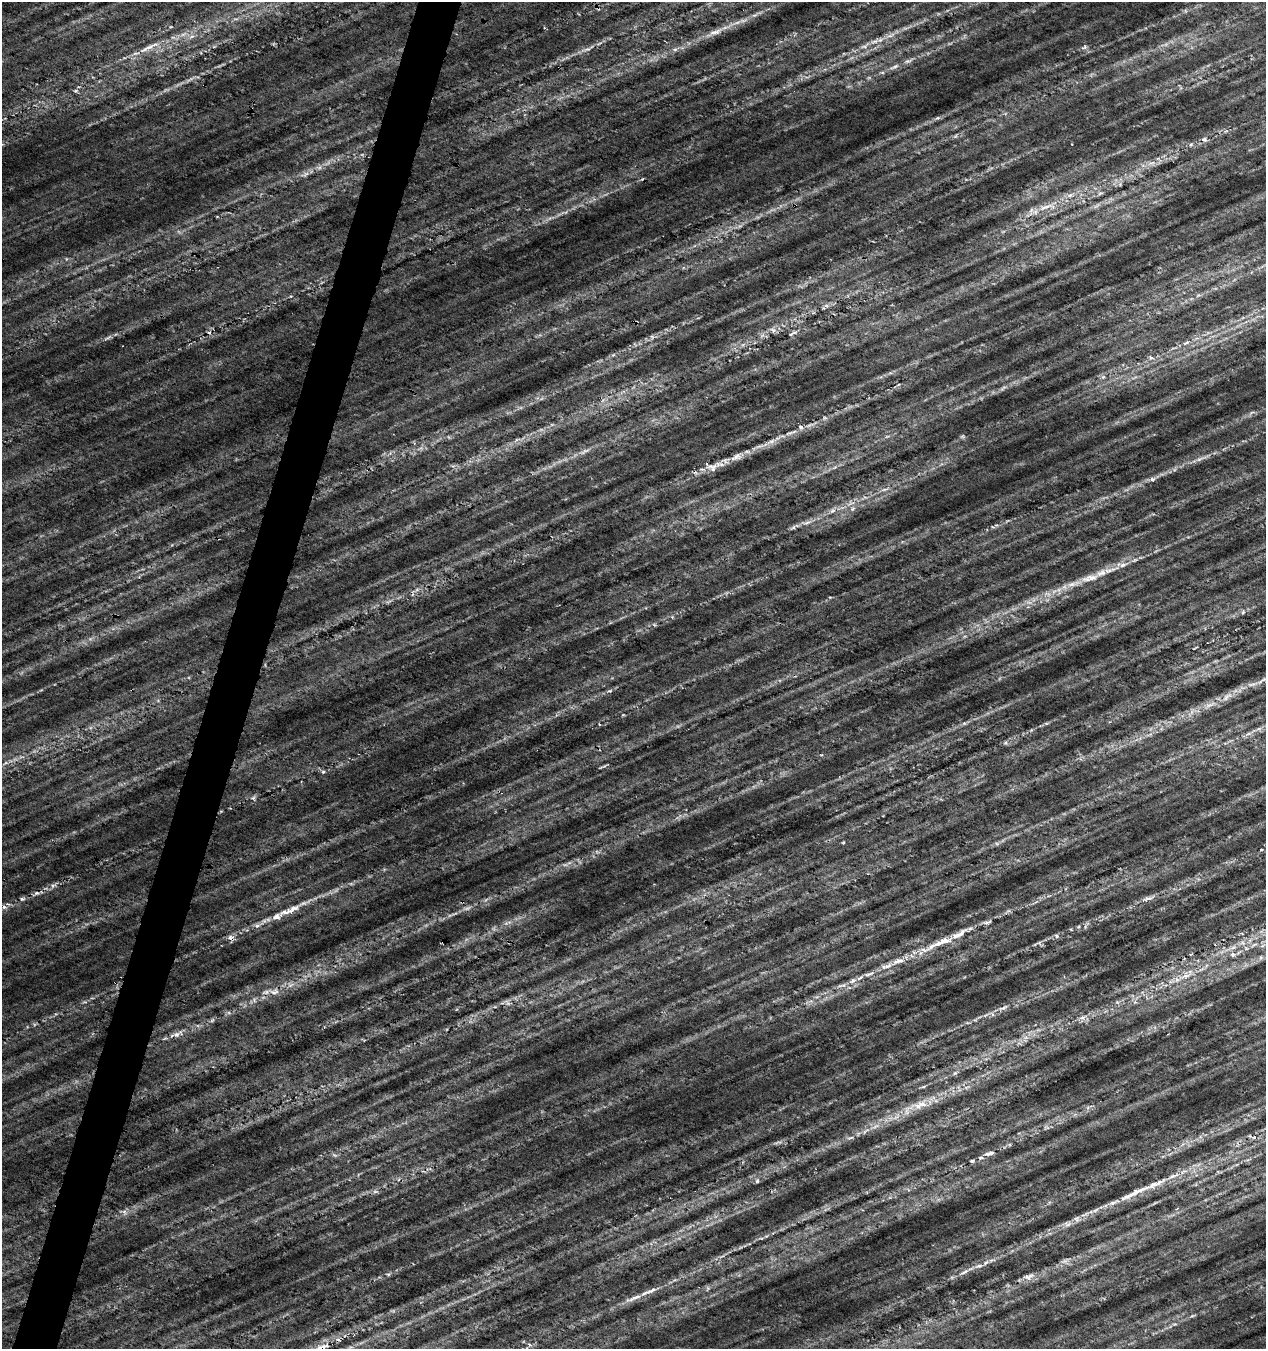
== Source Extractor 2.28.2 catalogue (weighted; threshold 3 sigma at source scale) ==
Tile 7 of 4 x 4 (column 3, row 2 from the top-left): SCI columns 2748-4011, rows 2707-4053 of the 5556 x 5402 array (HDU 1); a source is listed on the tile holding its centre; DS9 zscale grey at full resolution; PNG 1268 x 1351 px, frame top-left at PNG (2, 2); no overlay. Shown black and unused: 3% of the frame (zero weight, under 4 of 7 exposures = <1% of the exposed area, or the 3 px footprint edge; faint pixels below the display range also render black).
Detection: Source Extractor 2.28.2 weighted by HDU 2 'WHT'; one run over the whole footprint, this tile lists its part. Background 0.00813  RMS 0.012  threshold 0.048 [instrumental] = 3 sigma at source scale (4.09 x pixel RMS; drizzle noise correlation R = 1.36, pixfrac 0.8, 0.0396/0.0396 arcsec/px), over >= 5 px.
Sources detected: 140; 14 too faint to see at this stretch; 1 cosmic-ray / hot-pixel residue — not listed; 17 inside a brighter listed object's ellipse — not listed separately; the other 108 listed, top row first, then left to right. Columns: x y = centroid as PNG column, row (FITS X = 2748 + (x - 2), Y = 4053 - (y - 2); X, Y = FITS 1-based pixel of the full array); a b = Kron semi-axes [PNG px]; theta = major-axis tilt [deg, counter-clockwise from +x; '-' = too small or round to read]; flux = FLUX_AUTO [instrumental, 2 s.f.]
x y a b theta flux
715 32 17 7 10 8.9
890 35 16 4 19 7.6
214 46 6 4 20 1.5
865 46 19 6 33 9.5
149 47 39 6 25 19
1084 47 8 5 30 2.6
587 49 10 5 7 3.9
675 49 6 5 - 2.6
895 66 16 5 24 6.6
937 118 7 5 11 1.9
1204 139 7 5 -26 3.7
1191 144 7 4 57 1.9
1152 163 10 6 18 6.4
319 167 9 6 7 4.2
305 174 10 6 23 4.5
1100 193 7 4 19 2.1
1096 206 14 3 36 3.2
1046 207 23 6 20 15
773 330 11 5 -23 4.4
209 332 5 3 - 1.4
793 333 14 4 24 2.8
1186 343 10 5 26 3.5
1151 358 7 5 -4 3.1
1103 377 6 6 - 2.9
1003 388 13 5 42 3.5
825 418 6 5 - 2.1
801 427 6 5 - 3.1
789 433 10 4 11 3.4
962 437 7 4 1 1.9
771 441 10 4 1 3.8
584 451 20 5 25 7.6
736 457 19 9 25 11
1199 459 11 4 29 4.4
712 467 13 10 -3 8.6
835 467 8 4 31 2.8
1152 479 8 6 8 3.4
884 489 13 4 10 3.5
851 503 11 8 5 7.7
832 511 9 7 36 4.7
806 522 19 6 12 8
1123 565 8 6 19 4.6
1090 578 26 9 11 16
417 590 7 4 1 2.7
830 597 6 3 17 1.2
388 601 10 4 14 2.8
1243 612 6 4 47 1.7
672 617 5 5 - 1.5
1252 684 18 5 10 7.4
610 691 7 3 8 1.8
1209 705 22 7 27 13
964 723 7 4 19 2
1259 729 7 4 19 2.7
1249 734 9 4 9 3.5
1006 743 6 4 -72 1.5
5 763 8 4 44 2.1
603 767 11 3 21 1.8
323 772 5 4 - 1.9
253 797 7 5 30 2.2
843 843 5 3 - 1
997 843 7 4 -1 2.2
53 885 8 7 - 3.8
36 893 8 6 3 3.1
1148 898 19 6 17 6.6
22 899 7 5 -14 2.2
289 910 40 8 22 23
1008 911 7 4 17 2.1
507 923 15 5 15 6.4
986 923 12 3 -9 2.7
1085 927 6 4 73 1.9
1057 936 6 4 -39 2.2
231 938 10 6 -29 4.6
943 941 31 8 18 22
1039 943 7 4 19 2.4
1254 945 12 4 30 4
1233 954 7 7 - 4.2
899 961 17 7 14 10
869 974 17 5 21 6.9
1186 976 22 5 22 13
291 985 8 5 44 3.5
842 985 15 4 3 4.9
274 991 17 10 -3 11
1003 1008 17 4 23 5.4
1083 1017 11 4 19 4.7
212 1020 7 4 19 2
176 1034 11 8 6 6.3
1025 1037 8 6 -10 4.3
955 1073 7 5 44 2.3
923 1087 8 3 19 1.8
920 1105 28 11 13 22
850 1138 12 3 15 3
989 1153 13 6 12 5.7
972 1161 5 4 - 1.7
757 1181 6 5 - 2.1
1155 1184 43 7 24 26
1095 1210 10 4 34 3.4
1077 1219 9 7 -86 3.6
1068 1224 11 7 -10 4.5
761 1238 8 3 -4 1.8
722 1256 11 3 25 3
979 1266 9 5 8 3.8
964 1272 13 4 28 4.4
388 1274 6 5 - 1.7
1029 1276 18 7 20 7.9
708 1288 6 6 - 2.1
649 1291 29 5 23 12
1192 1316 8 3 19 1.8
1175 1324 7 5 10 2.1
321 1347 22 8 23 15
Overlapping masked pixels (flux is a lower limit): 4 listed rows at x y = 587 49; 793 333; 231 938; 321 1347
Isophote crosses this tile's border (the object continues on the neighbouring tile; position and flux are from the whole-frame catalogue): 1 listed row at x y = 321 1347
Unlisted compact peaks at least as high as the median listed source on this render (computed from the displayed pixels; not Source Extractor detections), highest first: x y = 76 91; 1031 730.